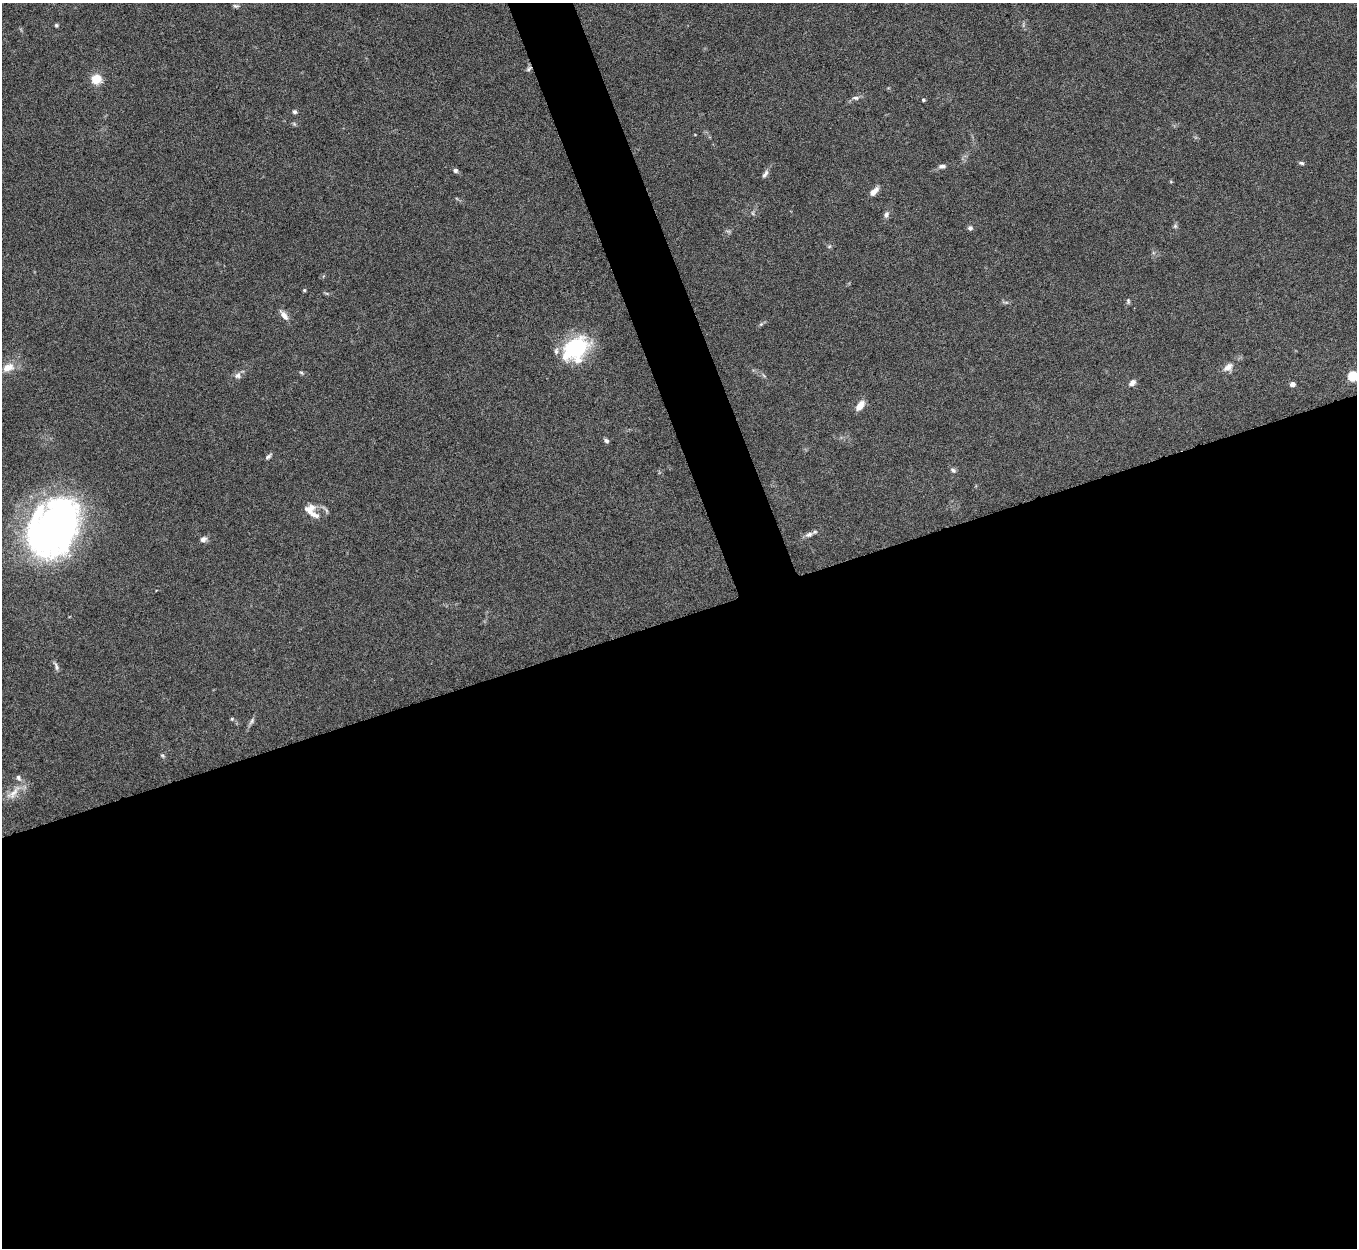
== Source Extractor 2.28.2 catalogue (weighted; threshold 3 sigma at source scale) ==
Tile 15 of 4 x 4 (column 3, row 4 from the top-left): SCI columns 2713-4067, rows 151-1396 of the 5424 x 5408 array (HDU 1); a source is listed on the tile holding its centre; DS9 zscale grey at full resolution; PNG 1359 x 1250 px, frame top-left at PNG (2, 3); no overlay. Shown black and unused: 53% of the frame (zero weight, under 5 of 10 exposures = <1% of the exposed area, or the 3 px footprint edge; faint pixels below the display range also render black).
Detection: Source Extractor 2.28.2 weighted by HDU 2 'WHT'; one run over the whole footprint, this tile lists its part. Background 0.142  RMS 0.0057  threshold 0.0232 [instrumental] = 3 sigma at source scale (4.09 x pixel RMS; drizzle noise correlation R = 1.36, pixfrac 0.8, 0.05/0.05 arcsec/px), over >= 5 px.
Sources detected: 47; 4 inside a brighter listed object's ellipse — not listed separately; the other 43 listed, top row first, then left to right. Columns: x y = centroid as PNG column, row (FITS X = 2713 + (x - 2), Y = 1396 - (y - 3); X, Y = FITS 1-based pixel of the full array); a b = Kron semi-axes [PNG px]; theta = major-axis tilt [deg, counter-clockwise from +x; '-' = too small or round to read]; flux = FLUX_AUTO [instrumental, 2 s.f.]
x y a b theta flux
236 6 8 5 -9 0.98
56 25 5 4 - 0.81
529 69 9 4 44 1.1
96 79 5 5 - 31
856 98 10 6 1 1.6
923 100 4 3 - 0.78
295 112 6 5 - 1.2
1301 163 7 4 -12 0.96
942 166 9 5 4 1.8
455 170 6 5 - 1.3
765 174 11 5 54 1.8
874 191 13 6 46 3.2
753 213 6 4 -88 0.79
886 215 9 7 68 1.9
1175 226 6 6 - 0.99
970 228 6 5 - 1.5
829 246 6 4 2 0.74
304 290 4 3 - 0.64
1128 301 7 4 -82 0.91
1006 302 9 3 -13 0.9
284 315 15 7 -51 3.3
761 324 6 5 - 0.82
575 348 32 20 35 41
8 367 17 10 20 5.6
1228 367 14 9 37 3.7
301 372 6 4 -19 0.69
238 375 9 8 - 2.2
1353 376 5 5 - 37
1132 383 9 6 42 2.2
1292 384 4 4 - 3.7
860 406 12 7 53 4.8
606 441 6 5 - 1.3
268 456 9 5 40 1.2
953 470 8 6 -37 1.2
308 510 16 8 -32 4
53 528 54 39 57 280
809 534 11 7 20 2.2
203 539 9 7 32 2.1
56 666 14 5 -67 1.7
232 719 5 4 - 0.64
252 721 11 5 60 1.5
162 755 7 4 -45 0.8
13 793 29 9 47 6.8
Overlapping masked pixels (flux is a lower limit): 1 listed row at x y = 529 69
Isophote crosses this tile's border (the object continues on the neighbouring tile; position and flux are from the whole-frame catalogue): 1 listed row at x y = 1353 376